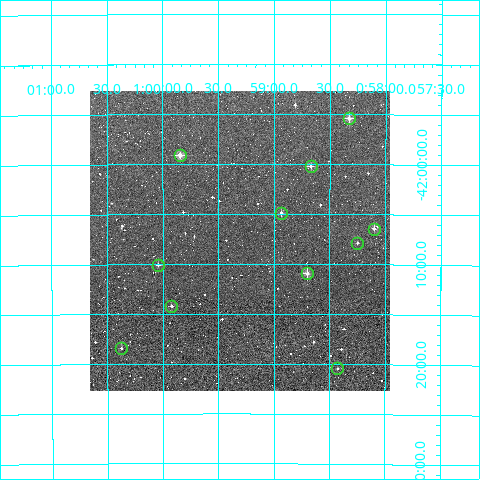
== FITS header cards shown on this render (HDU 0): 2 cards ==
NAXIS1  =                  300
NAXIS2  =                  300

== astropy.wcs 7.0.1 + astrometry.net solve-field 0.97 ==
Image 300 x 300 px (HDU 0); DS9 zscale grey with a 90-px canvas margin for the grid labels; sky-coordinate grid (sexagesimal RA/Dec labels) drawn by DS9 from the SOLVED WCS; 11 Tycho-2 reference stars matched to detected sources circled (green)
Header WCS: RA---TAN/DEC--TAN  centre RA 00:59:18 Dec -42:08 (14.83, -42.13 deg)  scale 6 arcsec/px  FOV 30.0' x 30.0'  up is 0 deg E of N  parity normal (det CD < 0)
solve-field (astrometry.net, Tycho-2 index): VERIFIED the header's WCS against the Tycho-2 star catalogue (verified at 2 index scales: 11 matches each, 0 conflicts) and refined it, rather than solving blind
Solved WCS: RA---TAN-SIP/DEC--TAN-SIP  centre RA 00:59:18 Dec -42:08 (14.83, -42.13 deg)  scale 6 arcsec/px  FOV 30.0' x 30.0'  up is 0 deg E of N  parity normal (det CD < 0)
The solver's refit moves the header's centre by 1.6 arcsec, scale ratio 1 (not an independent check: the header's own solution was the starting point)
Tycho-2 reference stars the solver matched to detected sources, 11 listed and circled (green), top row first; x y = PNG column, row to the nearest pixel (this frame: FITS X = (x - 90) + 1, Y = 300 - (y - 91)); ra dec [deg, ICRS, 3 dp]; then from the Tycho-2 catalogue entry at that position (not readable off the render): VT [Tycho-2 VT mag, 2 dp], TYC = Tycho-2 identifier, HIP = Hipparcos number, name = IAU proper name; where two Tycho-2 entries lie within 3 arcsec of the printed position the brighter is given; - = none
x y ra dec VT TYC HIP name
349 118 14.582 -41.924 10.80 7536-281-1 - -
180 155 14.961 -41.985 10.61 7536-269-1 - -
311 166 14.667 -42.004 11.72 7536-425-1 - -
281 213 14.733 -42.081 11.87 7536-177-1 - -
374 229 14.525 -42.107 11.56 7536-374-1 - -
357 243 14.562 -42.131 11.97 7536-330-1 - -
158 265 15.010 -42.168 12.01 7536-406-1 - -
307 273 14.675 -42.182 10.62 7536-155-1 - -
171 306 14.981 -42.236 12.06 7536-523-1 - -
121 348 15.093 -42.307 11.80 7536-69-1 - -
337 368 14.606 -42.341 13.23 7536-170-1 - -